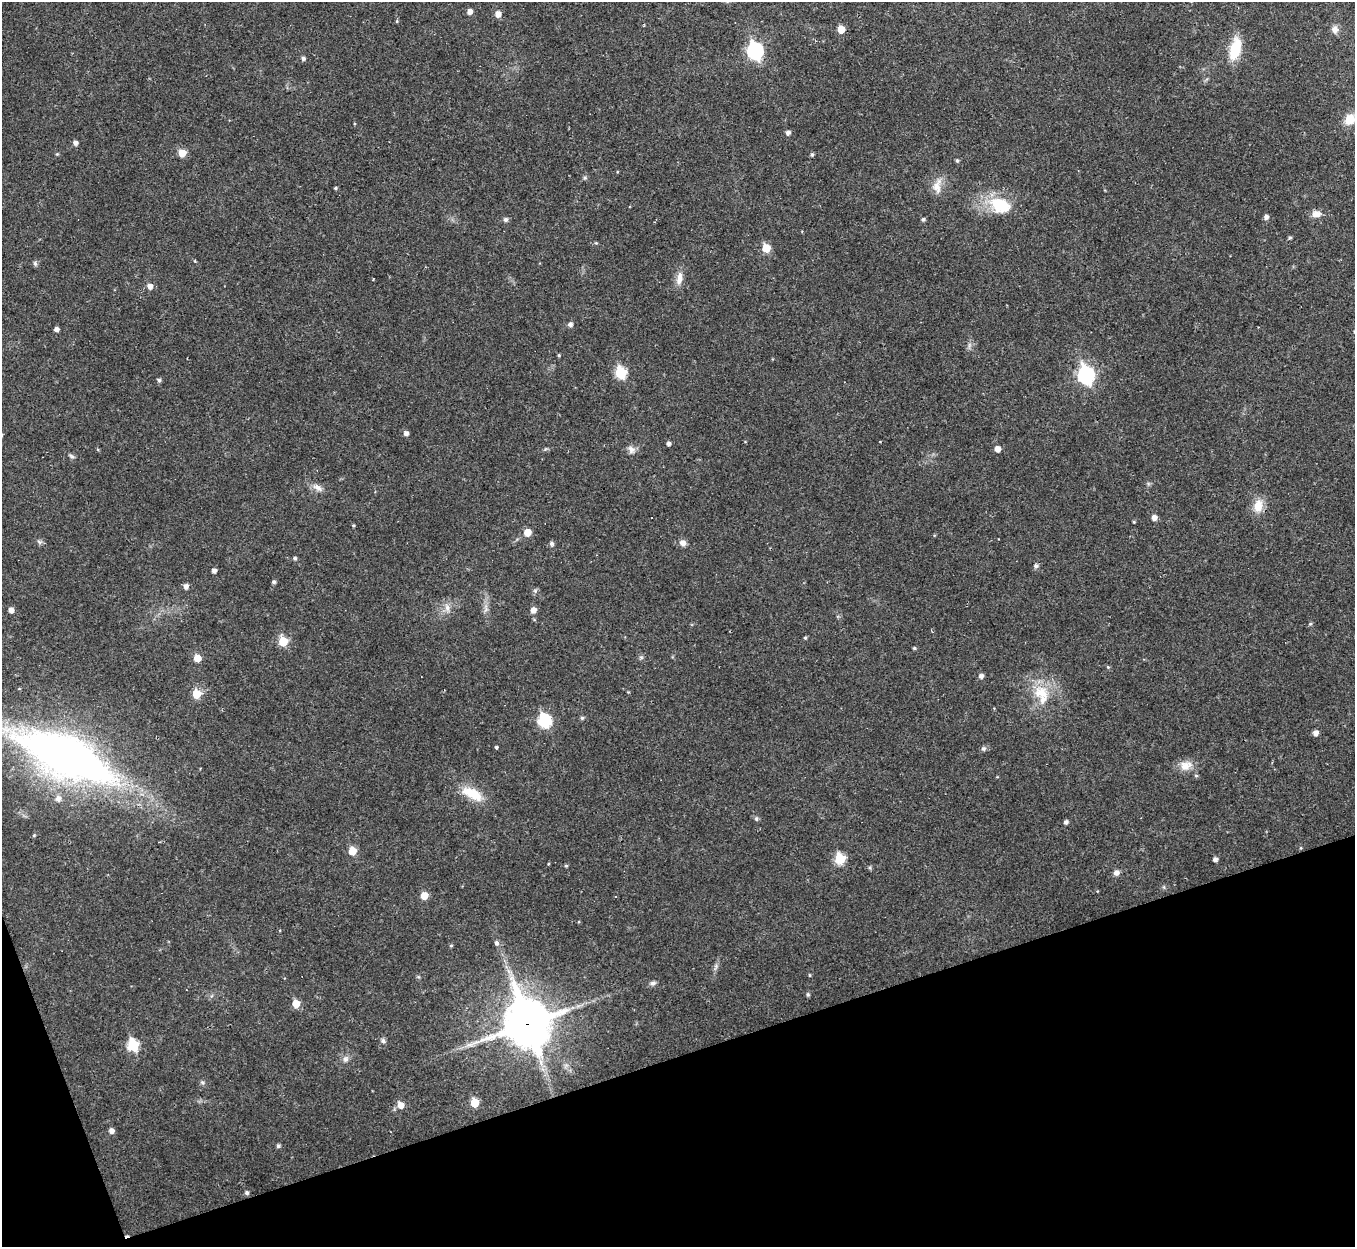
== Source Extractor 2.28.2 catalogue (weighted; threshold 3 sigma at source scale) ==
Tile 14 of 4 x 4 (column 2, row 4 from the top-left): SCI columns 1354-2706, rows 144-1388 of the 5413 x 5393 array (HDU 1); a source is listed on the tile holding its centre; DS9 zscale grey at full resolution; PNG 1357 x 1249 px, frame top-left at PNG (2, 2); no overlay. Shown black and unused: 17% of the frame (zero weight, under 2 of 3 exposures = <1% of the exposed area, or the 3 px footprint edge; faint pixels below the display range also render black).
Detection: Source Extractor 2.28.2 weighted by HDU 2 'WHT'; one run over the whole footprint, this tile lists its part. Background 0.0387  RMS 0.0048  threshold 0.0214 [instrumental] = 3 sigma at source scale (4.5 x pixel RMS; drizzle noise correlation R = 1.50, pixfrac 1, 0.05/0.05 arcsec/px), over >= 5 px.
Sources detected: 106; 1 cosmic-ray / hot-pixel residue — not listed; the other 105 listed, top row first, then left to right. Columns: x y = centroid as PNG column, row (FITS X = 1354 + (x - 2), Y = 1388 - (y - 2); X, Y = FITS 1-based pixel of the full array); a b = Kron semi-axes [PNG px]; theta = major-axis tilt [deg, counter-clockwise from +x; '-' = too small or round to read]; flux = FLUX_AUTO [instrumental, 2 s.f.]
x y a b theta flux
470 12 5 5 - 2.7
498 14 6 6 - 3.3
397 21 5 3 - 0.48
841 29 5 5 - 7.8
1335 30 10 8 -85 2.7
1235 49 26 12 77 14
755 51 8 7 - 100
303 58 5 4 - 1.2
1350 119 15 12 52 6.6
788 133 5 5 - 1.4
75 143 5 5 - 1.9
182 153 6 5 - 7.3
57 154 5 4 - 0.53
812 154 5 4 - 0.84
957 160 5 4 - 0.85
585 178 6 6 - 0.9
937 186 23 12 84 5.6
335 188 4 4 - 0.6
1000 205 29 18 -23 20
1316 214 11 8 0 3.3
1266 217 5 5 - 1.6
923 219 5 4 - 0.93
505 220 5 5 - 1.4
1290 238 4 4 - 0.82
596 243 5 4 - 0.46
766 248 6 5 - 11
35 263 7 5 -70 0.96
679 278 18 8 81 4
373 279 2 2 - 0.4
150 286 6 6 - 2.3
570 324 5 5 - 1.6
56 329 4 4 - 1.7
559 355 4 3 - 0.52
621 373 7 6 - 31
1086 375 9 8 - 87
159 380 5 4 - 1
406 433 5 5 - 1.9
668 443 4 4 - 1.5
997 449 5 5 - 3.4
631 450 11 9 -53 2.4
71 456 8 4 -28 0.96
318 488 16 7 -32 3
1258 506 16 11 79 7.1
1154 518 5 5 - 2.6
1134 522 4 3 - 0.41
353 525 4 3 - 0.55
527 532 6 6 - 5.9
39 542 7 5 -36 1.1
683 543 8 7 - 2.6
551 544 5 5 - 1.3
294 558 4 4 - 0.9
1036 566 6 5 - 1.4
214 571 4 4 - 1.8
274 582 4 4 - 0.93
186 586 6 5 - 2
447 608 11 6 -78 2.6
486 608 15 4 90 2.3
11 610 5 5 - 2.5
533 610 6 5 - 3.1
1310 624 5 5 - 0.62
805 638 5 4 - 0.63
283 641 6 6 - 15
914 648 4 4 - 0.62
641 657 6 4 -19 0.74
197 658 5 5 - 6.7
1108 667 5 4 - 0.55
981 676 5 5 - 1.8
1041 693 23 18 -19 14
196 694 6 6 - 11
582 718 4 4 - 0.81
544 721 7 7 - 48
1316 733 5 5 - 2.6
496 747 3 3 - 0.77
983 749 6 6 - 1.2
65 756 104 38 -24 290
1186 766 17 12 20 5.5
1196 776 5 3 - 0.55
472 794 30 13 -28 11
58 798 7 7 - 2.6
756 819 7 5 -70 0.87
1066 822 4 4 - 1.4
34 835 4 3 - 0.59
352 851 6 5 - 9.7
840 859 6 6 - 24
1215 859 4 4 - 1.8
566 866 4 4 - 0.58
1116 873 8 7 - 1.9
424 896 5 5 - 8
496 943 4 3 - 3.1
451 946 5 4 - 0.65
716 966 9 4 75 1.3
810 975 4 3 - 0.45
653 983 8 6 14 1.3
808 994 5 5 - 0.82
296 1004 6 6 - 7.7
527 1024 18 15 -71 1700
383 1041 7 5 -73 1.2
133 1045 7 6 - 31
345 1059 9 8 - 1.9
202 1082 6 5 - 0.88
474 1103 6 5 - 11
401 1105 7 6 - 3.9
111 1131 5 5 - 2.3
278 1146 5 4 - 1
247 1193 5 4 - 1.1
Overlapping masked pixels (flux is a lower limit): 1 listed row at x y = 527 1024
Isophote crosses this tile's border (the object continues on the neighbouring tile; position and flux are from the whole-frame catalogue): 1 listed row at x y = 65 756